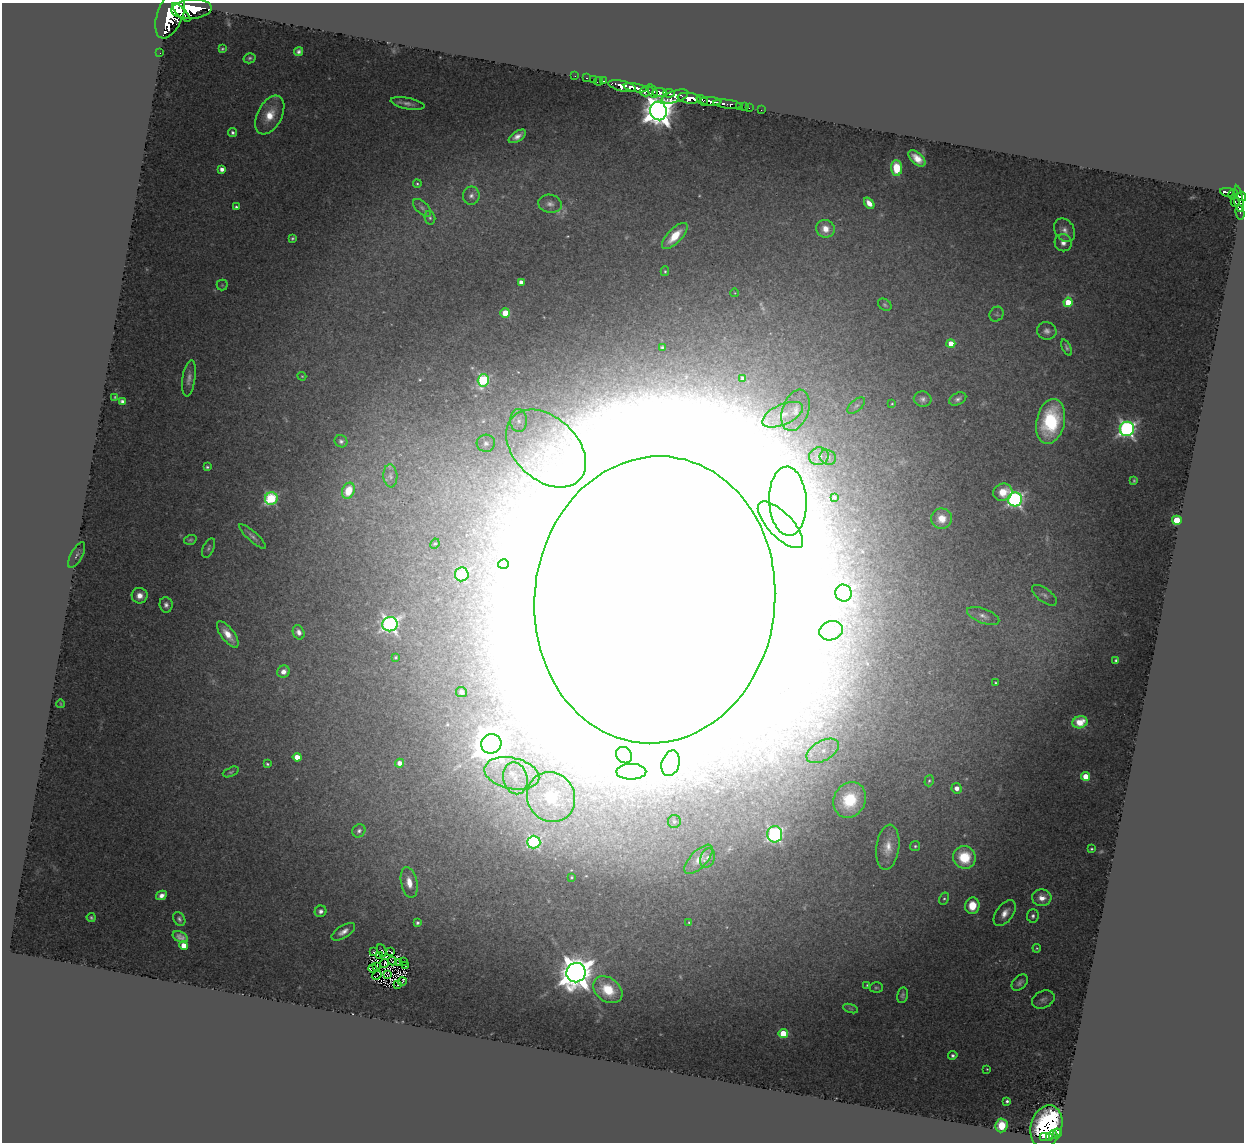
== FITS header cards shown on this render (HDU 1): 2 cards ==
NAXIS1  =                 1242
NAXIS2  =                 1140

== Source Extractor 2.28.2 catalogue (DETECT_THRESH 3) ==
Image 1242 x 1140 px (HDU 1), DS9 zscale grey, 1 PNG px = 1 image px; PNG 1246 x 1144 px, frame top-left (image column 1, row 1140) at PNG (2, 3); each listed source drawn as its Kron ellipse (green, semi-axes under 4 px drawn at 4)
Background 2.16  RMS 0.1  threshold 0.307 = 3 sigma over >= 5 px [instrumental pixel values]
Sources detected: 202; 5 with non-positive FLUX_AUTO (blend fragments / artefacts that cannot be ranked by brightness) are neither listed nor drawn; the other 197 listed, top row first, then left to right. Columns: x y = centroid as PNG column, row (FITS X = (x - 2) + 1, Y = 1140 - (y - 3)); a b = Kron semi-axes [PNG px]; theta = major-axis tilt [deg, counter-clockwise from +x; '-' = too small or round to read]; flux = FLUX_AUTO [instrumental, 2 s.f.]
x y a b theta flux
192 9 20 9 4 9700
181 12 12 4 -46 3400
170 14 25 12 69 12000
222 49 4 3 - 9
299 52 4 4 - 20
160 53 2 2 - 13
250 58 6 5 - 14
575 76 2 2 - 36
587 78 3 2 - 44
593 80 4 2 - 69
598 81 4 2 - 31
604 81 3 2 - 43
622 86 14 5 -12 3200
635 88 11 3 -10 2800
646 91 7 5 10 760
653 91 7 4 -67 580
660 92 7 4 -5 1300
669 93 6 3 -7 900
675 97 14 6 18 1900
689 98 12 5 -8 4700
702 100 6 3 -40 670
711 101 10 4 -4 2500
408 103 17 5 -11 38
727 104 14 4 -7 730
740 106 3 3 - 89
744 107 2 2 - 11
749 108 2 2 - 31
761 110 2 2 - 9.3
658 111 9 8 - 14000
270 115 21 12 62 160
233 132 4 4 - 20
517 136 10 5 33 48
917 158 10 6 -40 76
897 168 8 5 -87 180
222 169 4 4 - 41
417 184 4 3 - 9.1
1227 192 7 3 -11 470
1233 194 5 3 - 150
471 196 9 8 - 34
1242 197 4 4 - 800
1238 199 13 4 -83 1200
1235 202 5 2 - 230
869 203 6 4 -51 64
550 204 12 9 -9 41
236 207 4 3 - 16
422 208 11 6 -43 25
1240 213 7 4 -81 94
430 218 7 5 -76 15
825 229 9 9 - 87
1065 230 12 9 -55 47
675 236 17 7 46 180
292 238 4 3 - 12
1063 243 9 8 - 42
665 271 5 4 - 10
521 282 4 4 - 40
222 285 5 5 - 11
735 293 4 3 - 5.3
1068 302 5 4 - 210
885 305 7 5 -36 14
505 313 5 4 - 220
996 314 8 7 - 17
1047 331 10 8 -14 35
951 344 4 4 - 99
662 347 4 3 - 12
1067 347 9 4 -66 15
302 376 4 4 - 6.6
189 378 18 6 82 44
742 378 4 3 - 16
483 380 6 5 - 760
115 397 3 3 - 6
923 399 9 7 -12 28
958 399 9 6 27 26
122 401 4 3 - 23
892 404 3 2 - 5.9
856 405 11 5 40 20
795 410 21 13 71 120
783 415 22 10 24 110
519 421 11 8 -89 46
1051 421 23 14 78 660
1127 429 7 7 - 2700
341 441 6 6 - 22
486 443 9 8 - 35
546 449 46 31 -43 660
819 456 10 8 15 64
828 457 8 7 - 28
207 467 3 3 - 12
390 476 11 7 -86 32
1134 481 3 2 - 7.5
348 491 8 6 69 160
1003 492 10 8 23 150
834 497 3 3 - 11
271 499 6 6 - 900
1015 499 7 7 - 2000
788 501 34 19 -87 360
942 519 10 10 - 86
1177 520 5 4 - 490
780 525 30 12 -46 180
252 536 17 5 -42 30
190 540 6 5 - 13
435 544 5 4 - 10
209 548 10 5 66 18
77 555 14 6 61 30
503 564 5 4 - 150
462 574 7 7 - 520
844 593 8 8 - 2100
1044 595 14 7 -37 30
140 596 8 7 - 67
655 600 144 120 84 500000
166 605 8 6 -83 30
983 616 17 7 -21 45
390 624 7 7 - 2700
831 631 12 9 17 54
299 632 7 5 -66 34
228 634 16 6 -52 97
396 657 3 3 - 8.5
1116 660 3 3 - 11
283 672 6 6 - 44
995 683 3 2 - 6.4
461 692 5 5 - 24
61 704 4 2 - 5.5
1080 722 7 6 - 96
491 744 10 9 - 22000
823 751 18 10 29 120
624 755 9 7 -50 33
297 757 4 4 - 91
400 763 4 4 - 56
671 763 13 8 73 56
267 764 3 3 - 12
231 772 8 4 24 14
631 772 15 8 0 78
512 773 28 15 -12 290
1086 776 4 4 - 160
515 778 16 12 -77 130
929 781 6 4 72 12
957 788 5 5 - 49
551 797 25 23 -58 370
850 800 18 15 62 390
674 821 6 6 - 18
359 831 7 6 - 22
775 834 8 7 - 1700
534 842 6 6 - 940
915 846 5 5 - 11
888 847 23 11 83 110
1091 849 3 2 - 6.1
964 857 11 11 - 310
708 858 10 7 70 27
699 859 18 8 47 67
572 877 3 2 - 7.9
409 882 15 8 -79 95
161 895 6 4 28 43
1042 898 9 8 - 71
944 899 6 4 60 12
972 906 8 7 - 160
321 911 6 5 - 30
1005 913 15 8 54 66
1033 916 7 5 85 21
91 917 4 4 - 12
179 919 7 5 -59 18
689 922 4 3 - 8.3
417 923 3 3 - 16
343 932 13 6 32 49
180 937 8 5 -26 33
184 946 4 4 - 110
1037 948 4 4 - 7.9
382 950 6 2 -68 2.9
374 952 2 2 - 9.5
391 952 4 2 - 4.4
379 955 4 2 - 3.5
392 961 4 2 - 11
404 961 3 2 - 16
384 963 4 3 - 30
399 963 2 2 - 4.6
377 966 2 2 - 3.4
406 966 3 2 - 10
373 968 4 2 - 5.8
576 973 10 9 - 18000
377 975 5 2 - 0.8
387 975 3 2 - 29
402 982 4 2 - 69
1020 982 9 6 46 25
398 985 4 2 - 7.5
867 985 3 3 - 7.3
876 987 6 5 - 11
608 990 16 11 -38 260
902 995 8 5 78 19
1043 1000 12 8 24 29
851 1008 8 3 -19 8.5
783 1034 4 4 - 300
953 1055 5 3 - 20
987 1069 3 2 - 5.5
1007 1101 3 3 - 16
1001 1125 7 6 - 160
1046 1126 22 15 73 1200
1057 1133 4 4 - 280
1053 1135 4 2 - 230
1045 1137 5 2 - 190
1049 1138 4 3 - 390
At the frame edge (FLAGS 8, measured only in part): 2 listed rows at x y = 170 14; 1242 197
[5 non-positive-flux detections neither listed nor drawn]